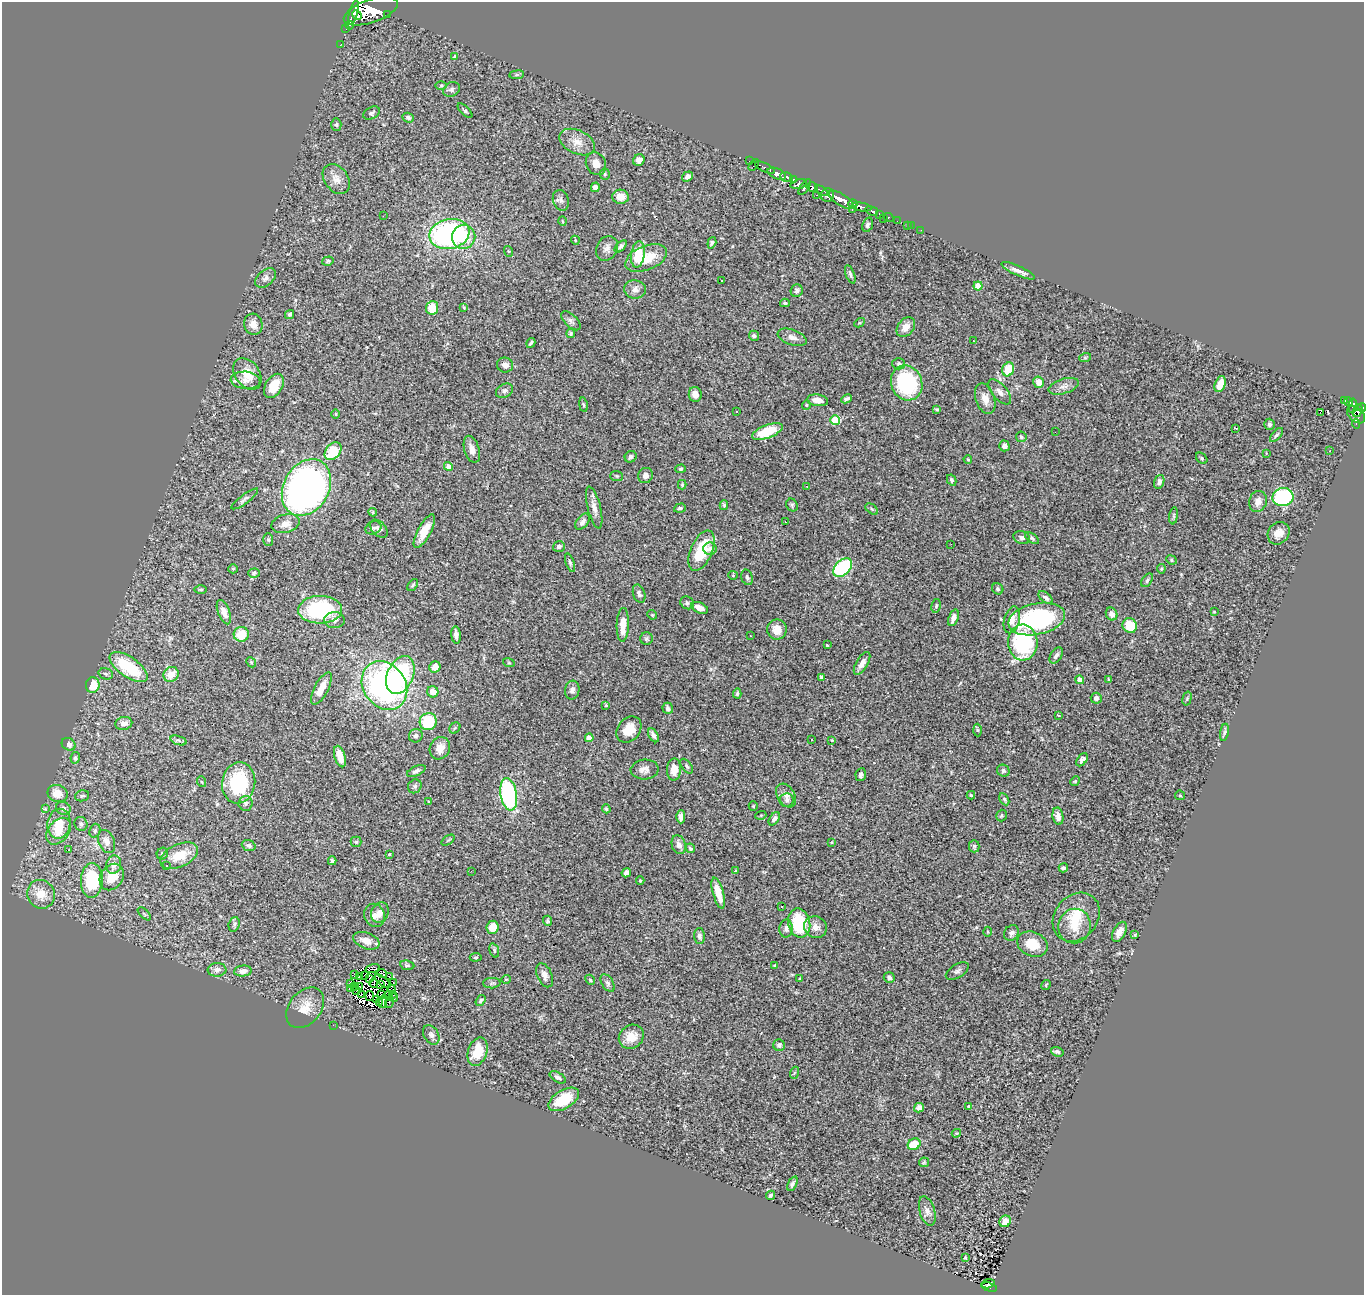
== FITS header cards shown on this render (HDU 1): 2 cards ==
NAXIS1  =                 1362
NAXIS2  =                 1293

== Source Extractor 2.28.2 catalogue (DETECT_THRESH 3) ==
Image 1362 x 1293 px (HDU 1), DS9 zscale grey, 1 PNG px = 1 image px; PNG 1366 x 1297 px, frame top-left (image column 1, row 1293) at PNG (2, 2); each listed source drawn as its Kron ellipse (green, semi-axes under 4 px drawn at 4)
Background 0.645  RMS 0.042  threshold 0.127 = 3 sigma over >= 5 px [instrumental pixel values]
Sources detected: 390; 15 with non-positive FLUX_AUTO (blend fragments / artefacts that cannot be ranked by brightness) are neither listed nor drawn; the other 375 listed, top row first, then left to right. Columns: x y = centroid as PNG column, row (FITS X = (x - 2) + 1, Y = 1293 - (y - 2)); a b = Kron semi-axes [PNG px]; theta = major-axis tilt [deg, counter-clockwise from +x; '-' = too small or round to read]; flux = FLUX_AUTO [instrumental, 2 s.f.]
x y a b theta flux
371 11 28 11 19 1000
354 13 12 3 76 410
387 14 3 3 - 83
357 15 5 3 - 150
349 25 4 2 - 63
346 29 2 2 - 5.6
341 44 2 2 - 7
455 57 4 4 - 6.5
517 75 7 4 7 3.7
441 86 6 4 0 3.9
451 89 9 7 28 7.3
465 111 9 4 -44 5
372 113 9 5 29 6.8
408 118 6 5 - 6
336 125 6 5 - 4.9
577 142 19 11 -25 34
639 160 6 5 - 18
749 161 3 2 - 22
596 164 12 10 -65 22
754 165 6 2 56 23
765 168 11 3 -25 60
605 174 5 5 - 3.7
777 174 10 5 -23 730
687 176 6 4 36 11
787 177 6 4 -8 310
336 179 16 11 -52 28
794 180 4 3 - 150
799 184 8 4 17 200
595 187 5 4 - 15
805 187 9 4 55 290
812 187 6 4 -11 340
821 191 7 4 -31 250
817 195 4 2 - 33
828 195 7 6 - 620
620 197 8 7 - 26
561 200 10 8 -70 11
841 200 14 5 -33 1200
853 204 4 4 - 350
862 207 10 4 -10 580
852 210 3 2 - 14
872 211 6 3 -18 160
879 214 3 2 - 49
383 216 3 2 - 3.3
889 217 5 3 - 41
883 218 2 2 - 8.4
563 221 4 3 - 2.1
897 221 2 2 - 5.4
868 225 7 5 70 6.8
908 225 3 2 - 4.8
911 226 2 2 - 4.7
921 230 2 2 - 7.1
449 234 20 14 11 590
464 237 12 11 - 66
575 240 4 3 - 2.8
712 243 6 3 72 4.3
621 246 7 4 45 7.9
607 248 13 10 61 17
508 251 5 3 - 2.4
638 254 13 6 81 79
646 258 22 12 22 76
328 261 6 4 17 4.5
1018 271 18 5 -25 19
850 274 9 4 -69 6.7
265 278 12 7 39 13
722 280 3 3 - 14
978 286 4 4 - 68
635 289 11 9 -10 15
797 291 6 6 - 9.8
785 303 5 3 - 4.2
432 308 7 6 - 53
464 308 4 3 - 3
290 314 5 4 - 6
571 321 12 6 -45 9.2
859 323 5 3 - 2.9
253 324 10 9 - 24
906 327 11 8 50 27
571 334 4 4 - 4.9
754 336 5 5 - 7.5
792 337 15 7 -19 16
973 341 3 2 - 12
531 343 5 2 - 4.5
1085 358 6 3 19 3.8
899 364 6 5 - 5.9
505 365 8 7 - 15
1008 369 7 6 - 61
247 374 17 12 -55 55
245 380 15 8 -4 23
1039 382 6 5 - 27
907 383 18 15 -65 260
1220 384 8 5 69 44
274 386 13 8 60 58
1064 386 16 7 17 16
505 391 9 6 30 9.4
1000 392 15 7 -49 17
695 394 7 6 - 22
847 399 6 3 26 6.8
985 399 16 9 -71 30
818 400 10 5 -8 20
1344 400 4 3 - 39
1348 402 5 3 - 99
583 405 7 3 -81 3.6
806 405 5 4 - 3.2
1353 406 7 3 85 110
1362 408 4 3 - 170
937 409 3 3 - 3.6
1357 410 6 4 73 220
736 411 3 3 - 5.7
1321 412 4 2 - 12
336 414 5 3 - 2.9
1356 415 11 6 -42 380
835 420 5 5 - 130
1269 424 6 5 - 7.2
1356 424 5 2 - 11
1236 428 3 2 - 4.2
767 431 16 6 21 84
1055 432 2 2 - 3.5
1277 435 8 4 48 5.5
1021 437 5 5 - 4.6
1004 446 5 5 - 11
472 449 14 7 -73 20
333 451 10 7 49 96
1330 451 2 2 - 2.6
1266 453 3 3 - 5.8
631 457 6 5 - 8.4
1202 458 6 4 -43 4.4
968 459 4 3 - 2.8
448 466 4 4 - 17
681 469 5 4 - 3.7
645 475 8 7 - 13
617 476 6 5 - 4.4
952 480 6 4 -61 5.7
1159 482 7 5 73 11
682 485 5 4 - 3.2
807 486 3 2 - 1.5
306 487 30 22 60 1500
1283 497 10 9 - 280
245 499 16 4 37 9.2
1258 501 10 8 75 20
724 505 5 4 - 4.3
792 505 7 5 -57 5.1
594 508 22 6 -76 23
680 508 6 4 18 5.5
872 509 7 4 -37 4.6
373 512 4 3 - 3.1
1174 516 8 4 82 5.5
583 522 9 5 50 11
785 522 3 2 - 2.2
285 524 14 9 15 20
373 528 8 6 23 7.6
379 529 11 7 -46 10
424 531 18 6 62 43
1279 533 12 10 51 26
1022 538 8 6 -19 10
1032 538 8 4 -35 4.8
268 539 6 5 - 4.6
951 544 2 2 - 3.8
559 546 6 5 - 9.2
710 549 6 6 - 9.4
702 551 21 10 66 120
1171 560 5 4 - 3.9
570 563 10 4 -71 5.5
843 568 11 7 45 350
233 569 5 4 - 2.9
1161 569 4 4 - 3.8
254 573 6 4 3 4.8
733 575 4 4 - 2.7
747 577 8 5 -74 7
1147 580 8 4 55 6.5
413 585 7 4 52 4.7
201 589 6 3 0 3.4
998 589 6 5 - 5.4
639 594 9 6 -71 9.3
1046 598 8 4 -39 10
687 603 7 6 - 6.5
936 606 7 4 80 4.6
699 608 9 5 -24 25
320 610 22 14 1 280
224 612 13 6 -69 18
1214 612 3 2 - 2.3
1112 614 6 5 - 18
652 615 5 4 - 3.4
953 618 9 5 71 14
1037 619 29 15 12 400
334 620 10 8 2 14
1012 620 14 8 74 26
623 625 17 6 88 39
1130 626 8 7 - 80
777 629 10 10 - 32
241 634 7 7 - 63
456 635 9 4 -84 12
750 636 3 2 - 2.9
646 639 6 6 - 5.7
1023 643 18 14 -87 250
827 645 3 3 - 3.2
1056 655 9 5 57 8.8
251 662 5 4 - 3.4
509 663 6 3 -18 3.2
862 663 13 5 59 16
129 667 22 10 -35 140
435 667 6 5 - 27
106 674 7 5 -18 5.6
171 674 8 7 - 36
400 675 20 13 67 270
821 677 4 3 - 3.4
1080 680 4 4 - 21
1109 680 4 3 - 3.5
93 685 7 7 - 62
384 685 26 21 -54 800
321 689 18 7 62 38
572 690 9 7 79 13
433 692 6 5 - 30
737 693 5 4 - 4.5
1096 698 5 5 - 9.1
1187 698 7 4 75 3.8
606 705 4 3 - 3
668 708 6 5 - 8.6
1058 715 3 2 - 2.2
428 722 8 8 - 130
124 723 8 6 15 16
455 728 6 5 - 4.4
629 730 14 11 49 44
977 730 6 4 -88 4
1224 732 8 4 80 6.3
653 735 7 4 -59 10
416 736 7 6 - 8.9
589 738 4 4 - 27
178 740 8 3 -19 5.9
812 740 3 3 - 38
832 740 3 2 - 2
69 744 7 6 - 13
440 748 11 10 - 28
340 756 11 5 -74 35
75 758 6 4 81 5.1
1082 760 7 4 56 7.1
687 766 8 4 -54 5.8
645 769 14 10 4 19
674 770 11 7 87 35
416 771 10 5 25 8.8
1003 771 6 6 - 7.7
861 775 6 5 - 8.5
1075 781 5 4 - 3.3
202 782 5 3 - 2.5
239 783 20 16 80 190
415 786 7 6 - 7
57 794 10 8 -21 37
509 794 16 8 -80 390
786 795 13 8 -59 16
971 795 4 3 - 3.9
1180 795 5 4 - 3.1
82 796 7 5 12 5
1004 799 7 4 -60 4
787 800 7 7 - 7.2
429 801 3 2 - 3.4
245 803 7 7 - 7.4
753 806 5 4 - 3.1
63 808 7 6 - 7.7
45 809 3 3 - 3.1
606 809 4 3 - 3.5
761 815 5 3 - 2.6
1002 816 6 5 - 4.1
1058 816 9 5 -80 20
681 817 6 4 90 15
774 819 7 4 56 10
59 824 15 11 80 60
81 824 7 6 - 6.8
59 831 15 10 52 37
95 831 7 5 70 5.7
448 840 7 4 36 3.7
106 841 12 7 -68 20
356 842 5 5 - 4
832 842 3 2 - 2.1
249 845 7 5 -20 6.1
679 845 9 7 -72 15
974 846 6 5 - 4.8
690 848 5 4 - 5.1
68 850 3 3 - 39
162 854 6 5 - 6.7
389 854 4 3 - 3.4
179 856 20 11 25 53
332 861 4 3 - 6.1
114 865 9 7 76 20
166 865 3 2 - 3.9
1063 868 4 4 - 6.1
471 871 3 3 - 1.8
736 871 3 3 - 4.9
626 873 5 4 - 12
112 877 14 11 56 60
92 880 17 11 88 190
640 881 4 4 - 3.2
718 893 16 5 -74 44
41 894 14 13 - 44
782 906 3 2 - 2.8
380 913 10 8 64 23
144 914 8 3 -45 3.6
374 915 12 10 -67 19
1076 917 26 21 51 88
548 921 5 4 - 3.9
799 923 15 11 -78 160
234 924 7 5 70 6
1074 926 17 16 - 50
493 927 6 6 - 36
815 927 11 10 - 24
786 929 9 6 88 10
987 932 5 3 - 2.5
1119 932 11 6 61 21
1011 933 8 7 - 10
1135 935 4 3 - 2.9
699 936 8 5 -87 8.2
366 941 14 8 -21 29
1032 944 15 12 -23 58
494 950 7 4 -73 4.5
476 957 6 4 5 3.5
407 965 7 4 -8 4.5
775 965 3 2 - 3.3
372 968 7 3 17 6.4
217 970 9 7 3 13
243 971 9 5 5 17
957 971 13 6 32 9
354 974 3 2 - 3
382 974 5 3 - 4.7
364 975 3 2 - 3.6
545 975 13 7 -66 15
359 976 3 2 - 0.8
389 976 3 2 - 2.8
800 978 3 2 - 2.4
889 978 6 5 - 7.9
370 979 3 2 - 1.6
506 979 5 4 - 3.1
590 980 5 4 - 4.1
383 981 9 2 -39 7.7
351 983 3 2 - 10
393 983 3 2 - 2.6
492 983 9 5 1 6.3
608 983 10 5 -57 7.7
374 984 4 2 - 2.6
381 984 4 3 - 4.4
1046 985 5 3 - 2.7
355 987 4 3 - 0.6
359 987 4 2 - 3.6
350 989 4 2 - 3.7
391 989 4 2 - 0.67
357 991 3 2 - 1
362 994 3 2 - 1.9
382 994 3 3 - 7.8
392 995 3 3 - 4.4
370 996 5 2 - 5.7
389 996 5 3 - 8.2
393 998 4 3 - 12
376 999 3 2 - 6.2
481 1000 6 3 55 4.1
383 1002 6 2 80 1.2
389 1002 6 2 73 3.6
379 1003 3 2 - 4.5
305 1008 23 16 51 48
333 1025 2 2 - 6.2
431 1035 10 7 -58 11
631 1037 13 11 38 42
779 1045 6 5 - 8.1
477 1052 14 9 73 69
1057 1052 6 4 -18 5.2
794 1073 6 4 71 3.9
558 1077 9 5 -31 8.9
564 1099 17 9 31 86
968 1106 3 3 - 12
919 1108 5 4 - 15
956 1133 5 3 - 2.6
914 1144 6 5 - 62
924 1162 5 5 - 3.8
792 1184 8 4 66 7
770 1195 5 4 - 5.1
927 1211 15 7 -74 16
1005 1221 6 5 - 25
965 1257 4 4 - 2.6
988 1284 7 3 16 37
989 1287 8 4 -17 100
At the frame edge (FLAGS 8, measured only in part): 1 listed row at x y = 1362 408
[15 non-positive-flux detections neither listed nor drawn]